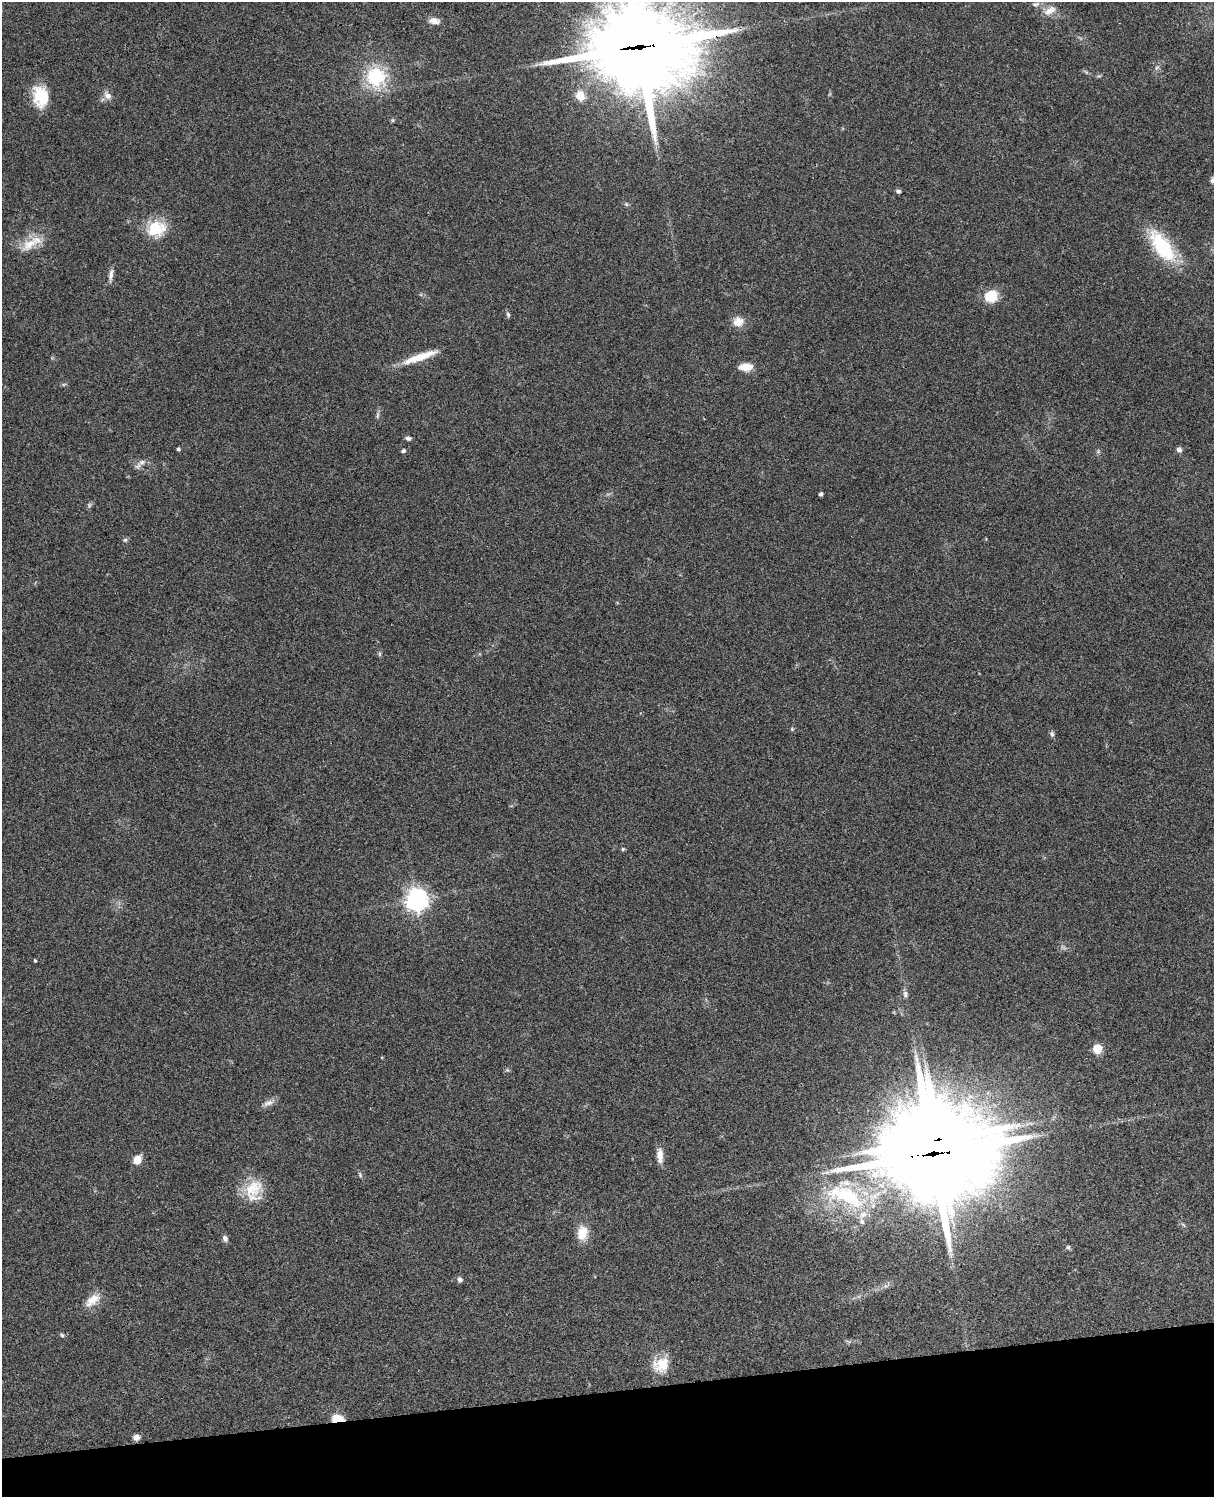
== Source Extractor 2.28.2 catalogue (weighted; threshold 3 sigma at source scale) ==
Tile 10 of 4 x 3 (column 2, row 3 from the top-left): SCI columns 1334-2545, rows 277-1771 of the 5088 x 4926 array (HDU 1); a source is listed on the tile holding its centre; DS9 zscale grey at full resolution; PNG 1216 x 1499 px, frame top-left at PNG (2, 2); no overlay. Shown black and unused: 7% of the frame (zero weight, under 3 of 4 exposures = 6% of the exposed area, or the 3 px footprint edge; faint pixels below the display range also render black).
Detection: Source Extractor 2.28.2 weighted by HDU 2 'WHT'; one run over the whole footprint, this tile lists its part. Background 0.103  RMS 0.0065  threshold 0.0292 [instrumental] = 3 sigma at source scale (4.5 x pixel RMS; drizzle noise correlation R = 1.50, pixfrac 1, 0.05/0.05 arcsec/px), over >= 5 px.
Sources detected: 59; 1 too faint to see at this stretch — not listed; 5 inside a brighter listed object's ellipse — not listed separately; the other 53 listed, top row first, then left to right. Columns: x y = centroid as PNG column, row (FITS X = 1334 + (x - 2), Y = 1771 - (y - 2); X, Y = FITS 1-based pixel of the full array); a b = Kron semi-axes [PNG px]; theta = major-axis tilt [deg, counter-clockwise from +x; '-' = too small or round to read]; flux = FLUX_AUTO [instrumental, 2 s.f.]
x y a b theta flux
1035 4 11 7 11 2.3
1050 10 18 9 30 6.1
434 21 14 8 -5 4.1
640 47 36 31 -1 7400
376 77 24 23 - 36
107 95 13 9 -51 3.7
41 96 22 19 84 19
580 96 5 5 - 25
1212 180 8 6 74 1.8
898 191 6 5 - 1.4
626 204 6 4 -44 1
156 229 23 18 16 21
29 244 27 14 35 13
1162 246 45 19 -55 41
111 275 18 5 79 3
991 296 13 12 - 15
508 315 7 5 -64 1.2
738 322 15 13 8 6.3
420 357 43 8 19 15
746 367 16 9 3 7.5
377 415 11 4 85 1.5
408 438 7 5 -9 1.6
178 449 4 3 - 1.3
1179 450 7 6 - 2.1
403 451 5 4 - 1.2
142 462 13 8 22 3.5
821 494 4 4 - 1.6
125 540 6 5 - 1.2
380 654 7 4 90 0.99
792 729 5 4 - 0.76
1052 734 8 5 -80 1.5
623 849 5 4 - 0.86
416 900 8 7 - 470
35 960 4 3 - 0.78
905 994 10 7 -85 2.2
1097 1048 11 11 - 6.6
507 1070 5 5 - 0.98
268 1103 15 7 19 3.5
933 1153 43 34 2 8800
660 1155 18 7 -86 5.7
137 1160 7 6 - 10
360 1174 7 4 -72 1.1
253 1188 27 24 34 19
846 1196 62 24 -22 63
582 1233 18 13 86 10
225 1238 8 6 -73 2.2
1068 1247 6 5 - 1.1
460 1280 6 6 - 1.9
92 1300 24 12 39 9
62 1335 5 5 - 0.99
662 1364 23 18 52 14
338 1419 11 7 -2 12
136 1437 7 6 - 2.9
Overlapping masked pixels (flux is a lower limit): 3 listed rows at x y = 640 47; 933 1153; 338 1419
Isophote crosses this tile's border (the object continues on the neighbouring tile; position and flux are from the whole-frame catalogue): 1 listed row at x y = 640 47